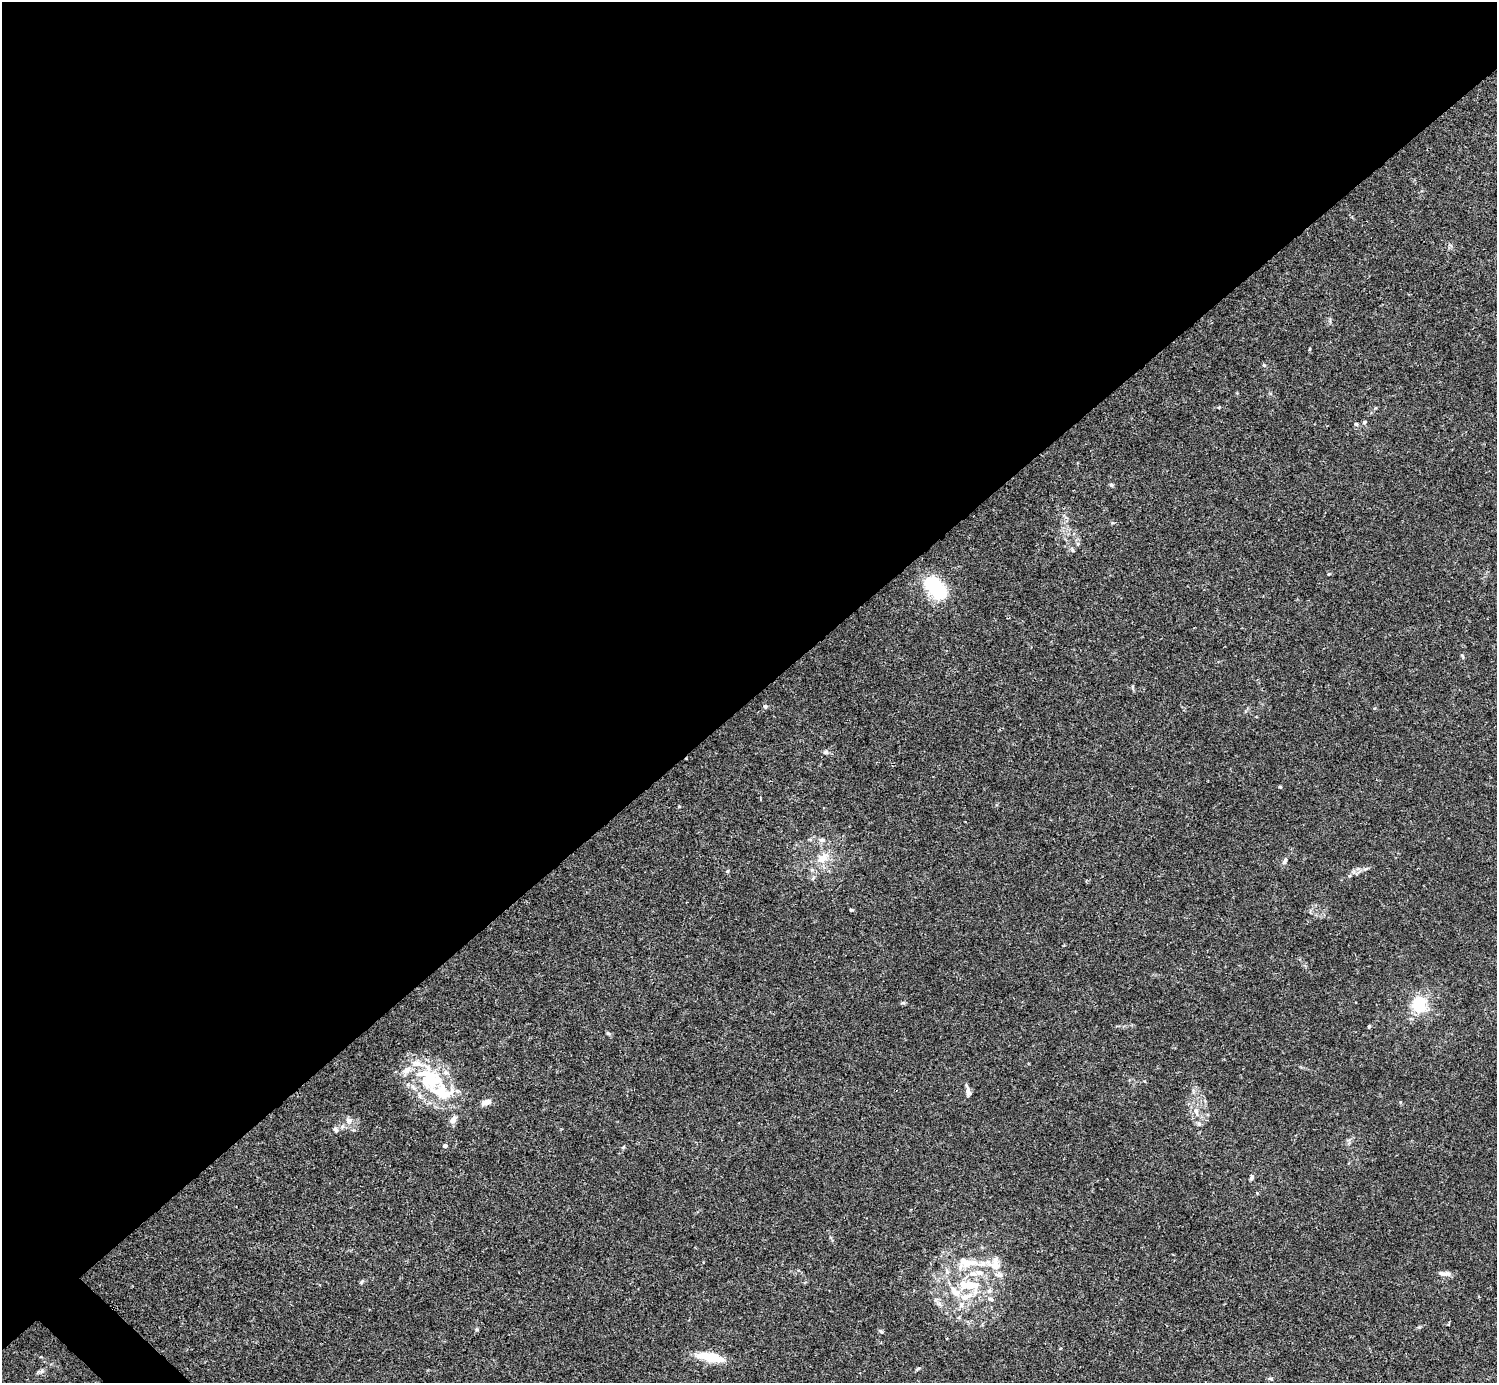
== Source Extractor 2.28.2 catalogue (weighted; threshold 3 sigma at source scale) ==
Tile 2 of 4 x 4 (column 2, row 1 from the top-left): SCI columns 1496-2990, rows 4302-5682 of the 5982 x 5981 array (HDU 1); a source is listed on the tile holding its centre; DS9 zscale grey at full resolution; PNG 1499 x 1385 px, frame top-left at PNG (2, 2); no overlay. Shown black and unused: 51% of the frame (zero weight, under 3 of 4 exposures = <1% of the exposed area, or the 3 px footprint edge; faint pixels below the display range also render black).
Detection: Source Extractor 2.28.2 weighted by HDU 2 'WHT'; one run over the whole footprint, this tile lists its part. Background 0.0164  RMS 0.0022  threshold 0.00989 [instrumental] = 3 sigma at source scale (4.5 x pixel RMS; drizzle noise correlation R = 1.50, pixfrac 1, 0.05/0.05 arcsec/px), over >= 5 px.
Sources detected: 56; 13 inside a brighter listed object's ellipse — not listed separately; the other 43 listed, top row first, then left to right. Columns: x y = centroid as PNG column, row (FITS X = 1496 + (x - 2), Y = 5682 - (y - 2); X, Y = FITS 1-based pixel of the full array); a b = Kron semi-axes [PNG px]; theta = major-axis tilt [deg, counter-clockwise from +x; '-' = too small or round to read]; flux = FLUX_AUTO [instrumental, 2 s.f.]
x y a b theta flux
1264 365 6 4 -44 0.26
1219 407 4 3 - 0.19
1364 422 6 5 - 0.37
1356 424 5 5 - 0.35
1111 485 6 5 - 0.35
1072 550 6 4 -70 0.29
1328 574 4 4 - 0.23
936 588 25 14 -50 16
1132 686 6 4 89 0.27
765 706 6 6 - 0.39
826 752 7 5 14 0.48
1280 787 4 4 - 0.25
679 806 4 4 - 0.19
821 840 8 6 1 0.6
823 858 20 12 38 3.3
1285 861 10 5 66 0.65
727 871 5 4 - 0.25
851 910 5 3 - 0.24
903 1003 6 4 1 0.31
1419 1005 6 6 - 44
1369 1026 4 3 - 0.33
608 1033 6 4 -30 0.35
968 1091 14 5 -74 0.98
442 1092 84 28 -33 17
1196 1111 13 7 -68 1.3
349 1120 8 8 - 0.91
335 1129 8 6 -49 0.6
445 1146 5 4 - 0.57
623 1147 6 3 19 0.24
1251 1178 7 5 59 0.46
967 1263 29 11 8 4.8
995 1265 19 15 -25 3.8
979 1273 14 8 -15 1.7
1444 1274 16 6 -3 1.1
362 1282 8 3 45 0.29
964 1285 49 17 -24 10
477 1329 5 4 - 0.28
881 1331 6 5 - 0.33
947 1338 2 2 - 0.22
710 1357 32 9 -10 6.2
918 1369 6 4 43 0.28
42 1371 7 5 35 0.5
1270 1378 8 4 -1 0.34